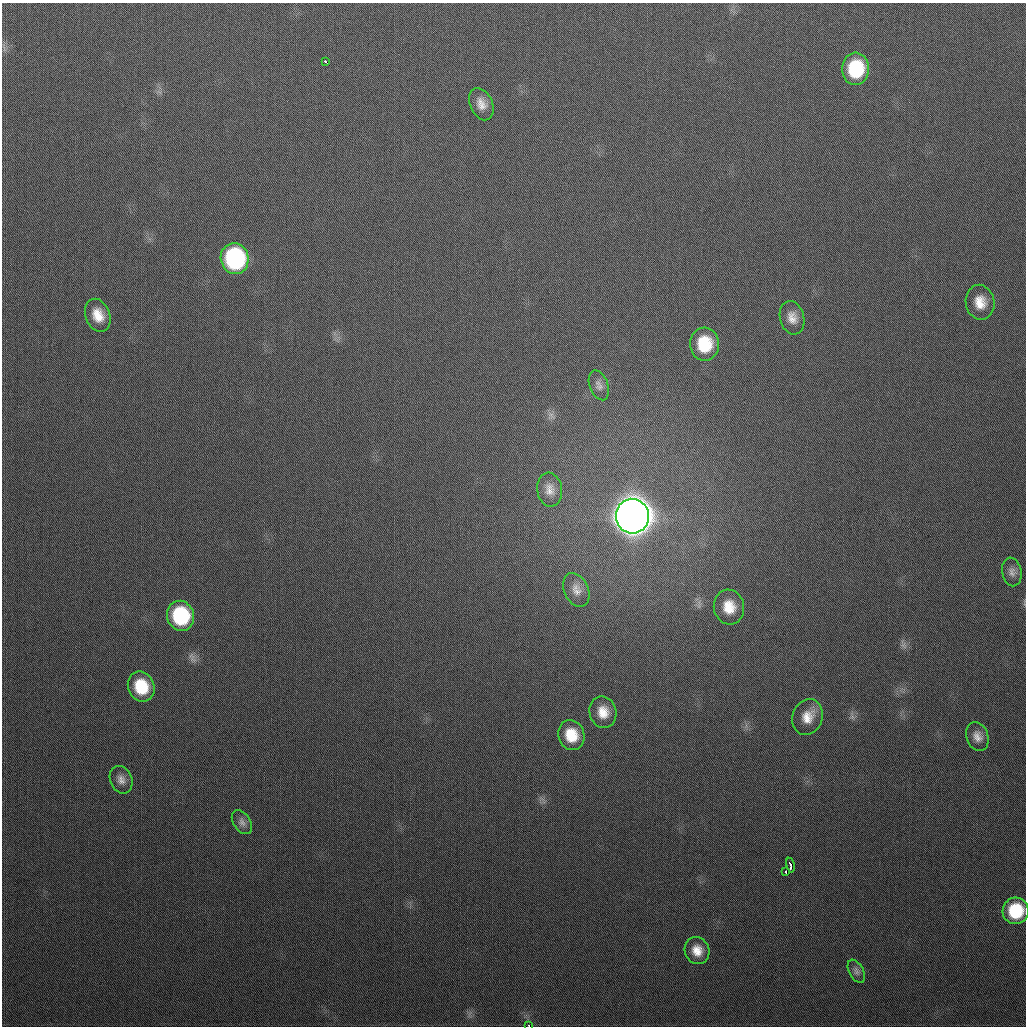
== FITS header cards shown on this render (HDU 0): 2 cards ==
NAXIS1  =                 1024
NAXIS2  =                 1024

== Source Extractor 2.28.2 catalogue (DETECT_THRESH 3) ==
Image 1024 x 1024 px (HDU 0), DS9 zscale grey, 1 PNG px = 1 image px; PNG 1028 x 1028 px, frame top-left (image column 1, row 1024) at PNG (2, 3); each listed source drawn as its Kron ellipse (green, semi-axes under 4 px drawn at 4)
Background 304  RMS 17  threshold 49.8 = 3 sigma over >= 5 px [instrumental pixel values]
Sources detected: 28; all 28 listed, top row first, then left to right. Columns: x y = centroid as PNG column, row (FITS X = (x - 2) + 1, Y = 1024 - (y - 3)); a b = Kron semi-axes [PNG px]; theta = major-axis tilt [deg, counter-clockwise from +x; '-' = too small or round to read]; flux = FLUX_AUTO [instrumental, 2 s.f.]
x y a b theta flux
326 62 3 3 - 5.7e+03
856 69 16 13 86 6.2e+04
481 104 17 11 -67 1.1e+04
235 259 16 14 -77 1.6e+05
980 302 17 14 -81 1.8e+04
98 315 17 12 -68 1.8e+04
792 318 17 12 -74 1.1e+04
704 344 16 14 -87 4.3e+04
599 385 15 9 -70 7.0e+03
550 490 17 12 -82 1.1e+04
632 516 17 16 - 3.4e+06
1012 572 14 9 -80 6.9e+03
576 590 18 12 -65 1.1e+04
729 607 17 15 -81 2.3e+04
181 616 15 13 -72 8.6e+04
141 687 15 13 -68 4.2e+04
603 712 16 13 -77 1.7e+04
807 717 18 15 70 1.7e+04
571 735 15 13 -71 2.8e+04
977 736 15 11 -70 9.1e+03
121 780 14 11 -67 7.8e+03
242 822 13 8 -57 6.1e+03
790 865 7 3 -78 1.1e+04
786 872 3 2 - 1.3e+04
1016 911 13 13 - 5.1e+04
697 951 13 12 - 1.4e+04
856 971 12 7 -62 5.1e+03
529 1025 3 2 - 1.0e+04
At the frame edge (FLAGS 8, measured only in part): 1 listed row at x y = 529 1025